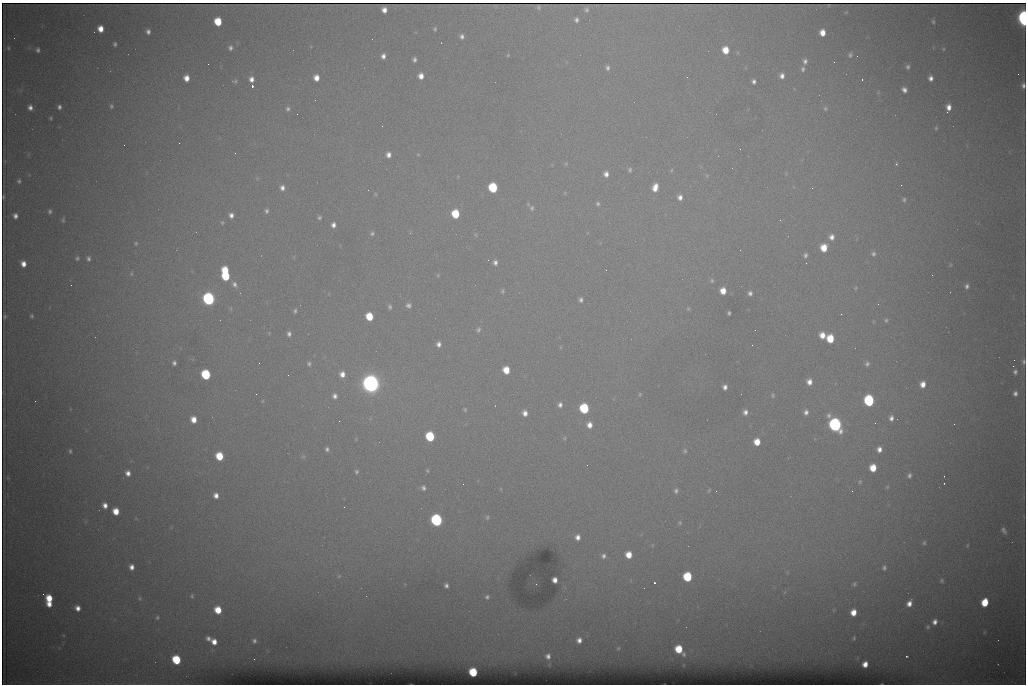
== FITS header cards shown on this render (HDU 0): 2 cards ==
NAXIS1  =                 1024 /fastest changing axis
NAXIS2  =                  682 /next to fastest changing axis

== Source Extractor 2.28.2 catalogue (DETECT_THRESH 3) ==
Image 1024 x 682 px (HDU 0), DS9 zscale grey, 1 PNG px = 1 image px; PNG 1028 x 686 px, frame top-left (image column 1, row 682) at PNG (2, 3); no overlay
Background 6880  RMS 56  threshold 169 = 3 sigma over >= 5 px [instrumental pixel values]
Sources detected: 235; all 235 listed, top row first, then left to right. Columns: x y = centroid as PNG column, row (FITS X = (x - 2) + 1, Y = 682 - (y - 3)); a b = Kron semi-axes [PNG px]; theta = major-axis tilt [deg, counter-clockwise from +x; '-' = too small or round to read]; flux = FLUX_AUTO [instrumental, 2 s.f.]
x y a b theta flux
538 7 4 3 - 5.9e+03
384 10 5 5 - 2.6e+04
586 10 8 7 - 1.1e+02
1023 18 9 5 -86 1.1e+06
576 20 5 5 - 1.2e+04
218 22 6 5 - 1.2e+05
933 22 5 4 - 5.8e+03
100 29 6 5 - 4.5e+04
435 29 4 3 - 5.5e+03
148 32 5 4 - 1.3e+04
822 33 6 5 - 4.2e+04
462 36 5 4 - 1.2e+04
115 44 4 3 - 7.6e+03
8 48 5 4 - 4.7e+03
230 48 6 5 - 1.1e+04
943 49 5 4 - 4.5e+03
38 50 5 4 - 9.8e+03
725 50 6 5 - 6.6e+04
508 55 4 4 - 3.2e+03
850 55 6 5 - 8.1e+03
383 56 5 4 - 1.7e+04
414 59 5 4 - 1.1e+04
805 61 7 6 - 1.4e+04
208 64 2 2 - 2.7e+03
908 67 6 5 - 9.0e+03
607 68 7 6 - 1.3e+04
803 69 7 5 88 1.0e+04
1018 74 2 2 - 1.4e+04
421 76 5 5 - 3.1e+04
782 76 5 5 - 1.9e+04
186 78 6 5 - 3.6e+04
316 78 6 5 - 3.5e+04
931 78 6 5 - 1.9e+04
251 79 6 5 - 2.3e+04
862 79 3 2 - 4.7e+03
235 81 7 4 2 6.3e+03
754 81 5 4 - 1.1e+04
1023 85 6 5 - 1.3e+04
252 86 3 3 - 9.7e+04
904 90 6 5 - 1.9e+04
111 106 6 5 - 7.8e+03
30 107 6 5 - 1.8e+04
59 107 4 4 - 1.1e+04
825 108 6 5 - 6.1e+03
948 108 8 5 78 3.3e+04
288 109 6 5 - 9.5e+03
297 114 2 2 - 2.2e+03
51 118 3 3 - 4.8e+03
382 126 2 2 - 1.7e+03
936 128 5 5 - 5.2e+03
179 143 2 2 - 3.6e+03
740 149 2 2 - 2.8e+03
418 154 5 3 - 3.8e+03
389 155 5 5 - 2.1e+04
566 164 5 5 - 4.9e+03
896 164 4 4 - 4.3e+03
630 170 6 5 - 7.7e+03
671 170 5 3 - 3.9e+03
606 174 7 6 - 2.1e+04
707 176 5 5 - 5.4e+03
19 181 6 5 - 8.3e+03
901 185 2 2 - 1.8e+03
655 187 8 6 74 4.2e+04
282 188 6 5 - 1.7e+04
493 188 6 6 - 2.7e+05
812 188 3 2 - 4.1e+03
368 190 2 2 - 8.6e+03
375 194 5 4 - 4.6e+03
4 197 3 2 - 3.8e+03
680 197 7 6 - 2.1e+04
904 200 5 5 - 7.4e+03
598 204 6 5 - 8.6e+03
532 208 8 7 - 1.3e+04
50 211 5 4 - 8.4e+03
267 211 5 4 - 9.0e+03
455 214 6 6 - 1.5e+05
231 215 6 5 - 1.8e+04
15 216 5 4 - 1.7e+04
319 217 5 4 - 7.2e+03
63 220 6 4 89 6.4e+03
780 220 3 2 - 2.8e+03
222 223 5 4 - 5.1e+03
333 225 6 5 - 1.8e+04
372 233 6 5 - 8.1e+03
476 235 6 4 -71 4.7e+03
831 237 7 7 - 2.3e+04
136 243 5 5 - 5.5e+03
824 248 7 6 - 7.7e+04
873 254 6 6 - 9.9e+03
805 255 7 6 - 1.1e+04
77 258 5 4 - 7.3e+03
88 259 7 5 -88 1.1e+04
488 260 2 2 - 2.0e+03
495 262 6 5 - 1.5e+04
23 264 6 5 - 3.3e+04
951 265 5 3 - 4.0e+03
225 270 6 5 - 1.0e+05
131 274 7 5 -89 6.7e+03
438 275 5 4 - 4.4e+03
226 276 6 6 - 1.7e+05
712 281 7 5 -78 7.4e+03
234 284 9 7 -57 1.6e+04
71 285 2 2 - 6.9e+03
967 286 6 5 - 1.2e+04
856 288 5 4 - 3.8e+03
502 291 6 4 74 6.6e+03
723 291 6 5 - 4.9e+04
750 293 6 5 - 1.3e+04
209 299 7 6 - 9.9e+05
581 300 5 4 - 1.0e+04
408 305 6 6 - 1.3e+04
390 307 6 5 - 9.0e+03
688 309 5 4 - 5.0e+03
295 311 5 4 - 7.7e+03
729 313 4 3 - 7.0e+03
841 314 3 2 - 2.8e+03
32 316 4 4 - 6.3e+03
369 316 6 5 - 1.1e+05
5 317 4 2 - 5.4e+03
886 320 5 5 - 6.4e+03
478 329 7 6 - 9.8e+03
289 334 6 5 - 1.3e+04
822 335 7 6 - 4.4e+04
830 339 7 6 - 1.1e+05
439 344 6 5 - 1.7e+04
752 345 3 2 - 4.5e+03
1014 360 2 2 - 1.9e+03
1023 362 7 5 -90 9.0e+03
174 363 4 4 - 1.0e+04
259 363 2 2 - 1.9e+03
309 364 6 5 - 9.1e+03
867 364 6 6 - 1.1e+04
1013 366 2 2 - 2.2e+04
506 370 6 5 - 7.4e+04
1015 372 6 5 - 1.1e+04
206 374 6 6 - 3.1e+05
342 374 7 7 - 3.1e+04
809 382 7 6 - 3.0e+04
371 384 9 9 - 2.5e+06
923 384 7 6 - 3.3e+04
725 387 5 4 - 1.7e+04
1015 393 7 6 - 1.5e+04
256 394 2 2 - 1.9e+03
640 394 5 4 - 4.3e+03
773 395 6 5 - 6.7e+03
335 396 7 7 - 1.9e+04
35 401 2 2 - 1.7e+03
262 401 5 3 - 3.6e+03
869 401 7 6 - 4.7e+05
560 405 6 5 - 1.4e+04
584 408 6 6 - 3.1e+05
465 410 5 4 - 5.2e+03
745 412 6 5 - 1.8e+04
806 412 7 6 - 1.7e+04
525 413 6 5 - 2.3e+04
891 418 6 5 - 1.6e+04
193 419 6 5 - 4.2e+04
875 423 2 2 - 1.7e+03
954 424 2 2 - 9.2e+03
589 425 6 5 - 2.9e+04
835 425 8 7 - 1.2e+06
430 436 6 6 - 2.5e+05
564 438 5 4 - 4.8e+03
757 442 6 5 - 5.9e+04
327 449 5 5 - 9.9e+03
879 449 6 6 - 2.3e+04
70 451 5 3 - 6.3e+03
685 451 6 5 - 6.9e+03
219 456 6 6 - 1.2e+05
303 456 7 4 2 6.5e+03
587 465 2 2 - 3.0e+03
873 468 6 5 - 7.7e+04
356 471 5 5 - 7.2e+03
427 471 5 4 - 4.3e+03
128 473 5 5 - 2.2e+04
909 475 6 5 - 1.1e+04
944 476 2 2 - 2.2e+03
860 482 6 5 - 7.3e+03
944 483 2 2 - 2.7e+03
887 487 6 6 - 6.6e+03
423 488 6 5 - 1.1e+04
709 490 6 4 46 4.5e+03
676 491 6 5 - 1.1e+04
716 491 2 2 - 2.2e+03
852 491 2 2 - 1.9e+03
216 495 6 6 - 2.4e+04
105 505 6 5 - 2.4e+04
344 507 2 2 - 4.3e+03
116 511 6 5 - 6.1e+04
487 517 6 5 - 6.6e+03
436 520 7 6 - 8.0e+05
680 523 6 5 - 5.7e+03
1004 530 8 4 -58 1.2e+04
578 537 6 5 - 2.2e+04
924 543 6 5 - 6.9e+03
967 545 5 3 - 3.4e+03
629 555 6 5 - 5.7e+04
603 556 7 6 - 1.4e+04
131 567 6 5 - 2.3e+04
884 568 7 6 - 1.0e+04
339 576 5 4 - 4.4e+03
687 577 6 6 - 2.3e+05
555 580 5 4 - 2.6e+04
942 581 5 4 - 7.0e+03
654 583 3 3 - 9.5e+04
854 584 5 5 - 6.7e+03
446 586 5 5 - 1.3e+04
43 594 2 2 - 1.0e+04
192 596 5 5 - 6.0e+03
487 597 7 7 - 1.2e+04
49 598 7 6 - 7.7e+04
140 598 6 6 - 7.2e+03
985 602 6 5 - 1.2e+05
909 603 7 5 63 2.8e+04
49 604 5 4 - 3.3e+04
78 608 6 5 - 2.5e+04
218 610 6 5 - 8.3e+04
853 612 6 5 - 4.8e+04
157 617 6 6 - 7.8e+03
935 622 8 6 75 2.3e+04
928 627 7 6 - 8.5e+03
984 632 6 4 88 3.9e+03
208 638 5 4 - 1.3e+04
854 638 4 3 - 4.5e+03
579 640 7 6 - 2.4e+04
254 641 5 5 - 1.0e+04
214 642 6 5 - 3.4e+04
618 648 6 5 - 6.3e+03
679 649 8 6 -52 1.2e+05
548 656 7 6 - 1.8e+04
907 656 3 2 - 4.2e+03
254 659 2 2 - 5.3e+03
176 660 6 6 - 2.2e+05
865 664 5 5 - 3.2e+04
473 672 6 5 - 1.9e+05
At the frame edge (FLAGS 8, measured only in part): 3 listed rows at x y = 1023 18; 1023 85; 1023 362

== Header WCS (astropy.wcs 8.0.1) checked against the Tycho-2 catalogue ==
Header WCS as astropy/WCSLIB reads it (CRVAL/CRPIX/CD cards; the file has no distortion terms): RA---TAN/DEC--TAN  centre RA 07:06:07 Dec +31:10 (106.53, +31.16 deg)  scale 1.44 arcsec/px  FOV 24.5' x 16.3'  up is -93 deg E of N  parity flipped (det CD > 0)
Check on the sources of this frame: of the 60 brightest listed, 9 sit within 2.2 arcsec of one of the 15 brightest Tycho-2 stars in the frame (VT <= 12.35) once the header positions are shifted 0.30 arcsec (0.24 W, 0.18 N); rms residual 1.09 arcsec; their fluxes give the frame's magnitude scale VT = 25.52 - 2.5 log10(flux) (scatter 0.31 mag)
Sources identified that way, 9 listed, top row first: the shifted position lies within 2.2 arcsec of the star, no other Tycho-2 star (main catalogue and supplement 1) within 4.4 arcsec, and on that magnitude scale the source's flux lands within +1.5 / -3 mag of the star's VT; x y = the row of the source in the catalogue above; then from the Tycho-2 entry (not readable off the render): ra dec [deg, ICRS J2000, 3 dp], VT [Tycho-2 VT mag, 2 dp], TYC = Tycho-2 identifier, HIP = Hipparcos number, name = IAU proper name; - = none
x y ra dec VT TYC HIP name
493 188 106.458 +31.151 12.35 2438-728-1 - -
209 299 106.516 +31.041 10.39 2438-398-1 - -
206 374 106.551 +31.041 11.84 2438-663-1 - -
371 384 106.552 +31.106 9.20 2438-180-1 - -
869 401 106.550 +31.305 11.61 2438-184-1 - -
584 408 106.559 +31.192 11.79 2438-1039-1 - -
835 425 106.562 +31.292 10.01 2438-106-1 - -
436 520 106.614 +31.135 11.36 2438-550-1 - -
473 672 106.684 +31.152 11.76 2438-931-1 - -